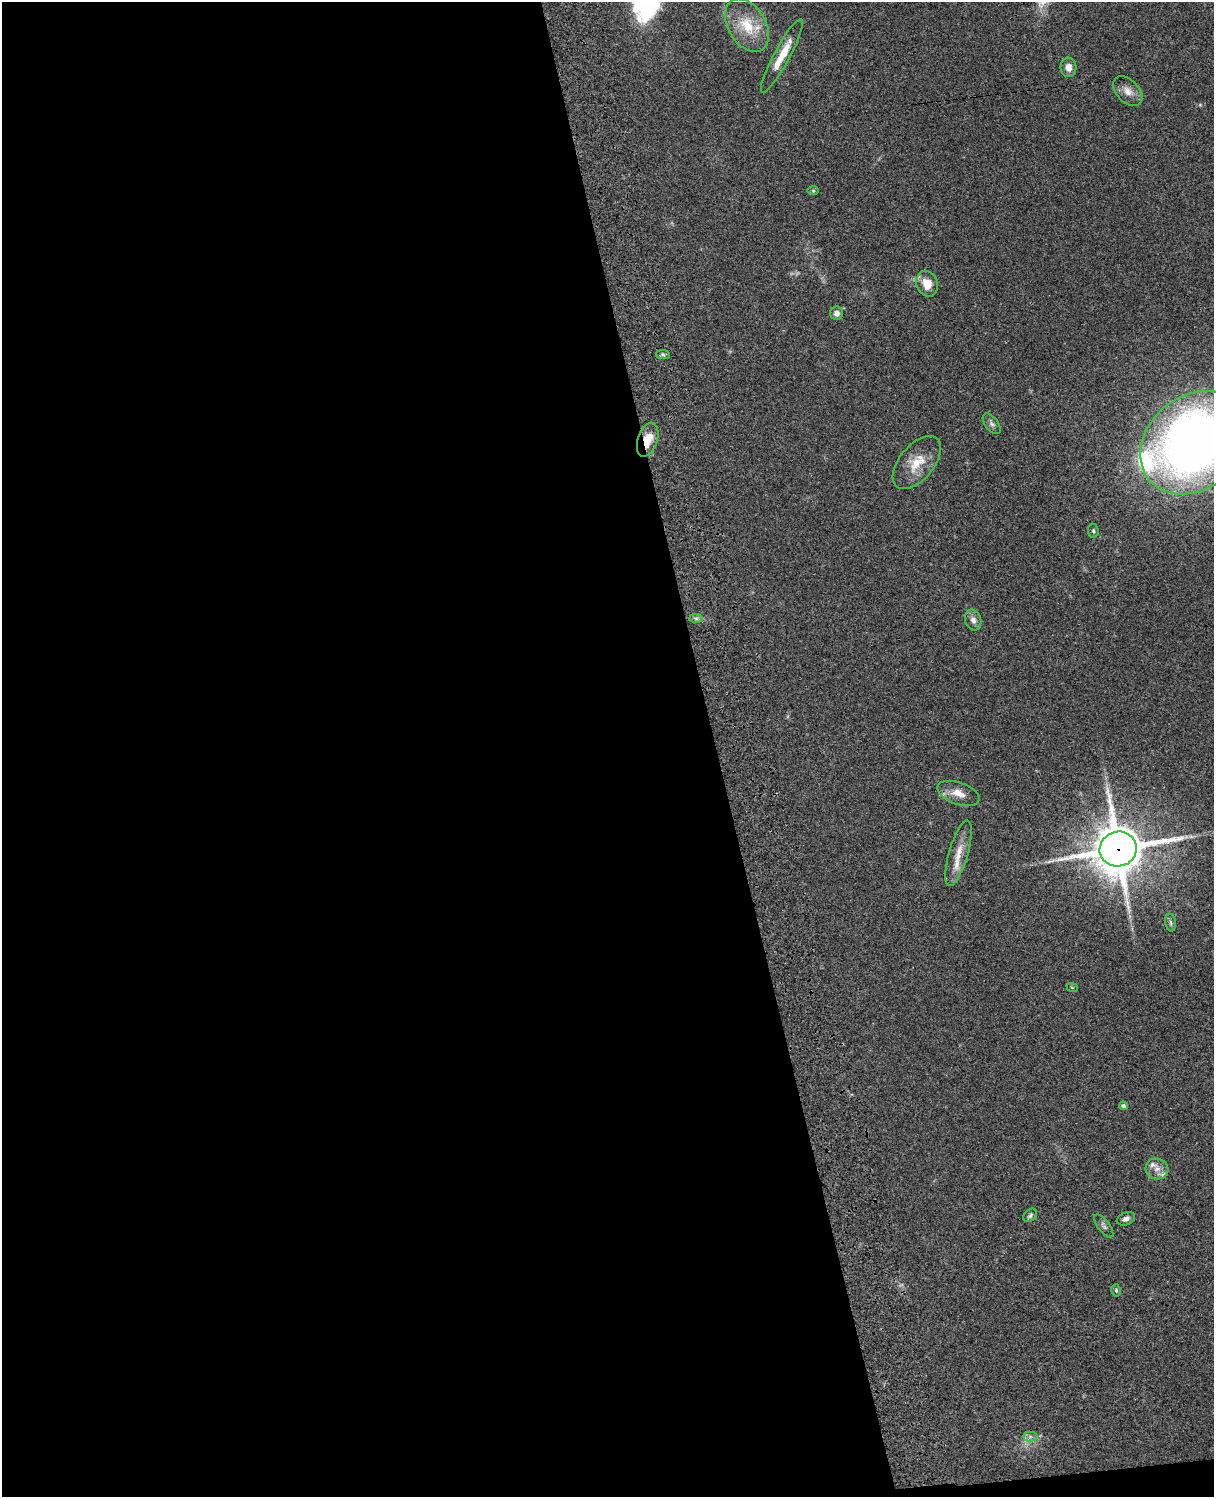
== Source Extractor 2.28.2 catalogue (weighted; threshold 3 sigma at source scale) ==
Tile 9 of 4 x 3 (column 1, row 3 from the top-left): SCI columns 122-1333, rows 278-1772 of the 5088 x 4927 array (HDU 1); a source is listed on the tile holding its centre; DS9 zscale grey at full resolution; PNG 1216 x 1499 px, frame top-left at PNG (2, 2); each listed source drawn as its Kron ellipse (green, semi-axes under 4 px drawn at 4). Shown black and unused: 59% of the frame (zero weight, under 3 of 4 exposures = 6% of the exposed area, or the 3 px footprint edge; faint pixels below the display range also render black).
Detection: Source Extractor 2.28.2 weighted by HDU 2 'WHT'; one run over the whole footprint, this tile lists its part. Background 0.0799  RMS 0.0058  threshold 0.0261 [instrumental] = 3 sigma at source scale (4.5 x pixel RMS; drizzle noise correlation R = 1.50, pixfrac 1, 0.05/0.05 arcsec/px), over >= 5 px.
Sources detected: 31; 1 too faint to see at this stretch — neither listed nor drawn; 3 inside a brighter listed object's ellipse — not listed separately; the other 27 listed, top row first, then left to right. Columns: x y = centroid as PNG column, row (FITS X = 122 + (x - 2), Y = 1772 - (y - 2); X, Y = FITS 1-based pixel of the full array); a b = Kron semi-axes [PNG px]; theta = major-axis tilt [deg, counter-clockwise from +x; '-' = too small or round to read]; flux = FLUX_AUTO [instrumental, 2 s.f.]
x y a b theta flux
747 25 29 18 -59 18
782 56 41 8 62 13
1068 67 10 8 -85 4.3
1128 91 17 11 -47 5.4
813 191 6 4 -1 0.7
927 284 13 10 -67 7.8
837 313 7 6 - 2.6
663 355 7 4 -2 1
992 424 12 6 -52 2
648 440 17 9 71 10
1195 443 59 46 39 450
917 463 31 17 50 14
1093 531 7 5 -86 1
696 618 7 4 -1 1.3
973 620 10 8 -71 3
958 793 22 11 -19 7.2
1118 849 18 17 - 2400
958 853 34 9 74 9.7
1171 923 9 5 -84 1.4
1072 987 6 3 -19 0.53
1123 1106 4 4 - 1.5
1157 1169 11 10 - 4.9
1030 1215 8 5 43 1.4
1126 1219 9 6 22 2.3
1104 1226 14 6 -53 1.8
1116 1290 6 4 -76 0.86
1030 1436 7 5 0 1.5
Overlapping masked pixels (flux is a lower limit): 2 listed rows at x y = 648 440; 1118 849
Isophote crosses this tile's border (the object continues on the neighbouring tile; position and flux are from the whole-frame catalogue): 1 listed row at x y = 1195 443